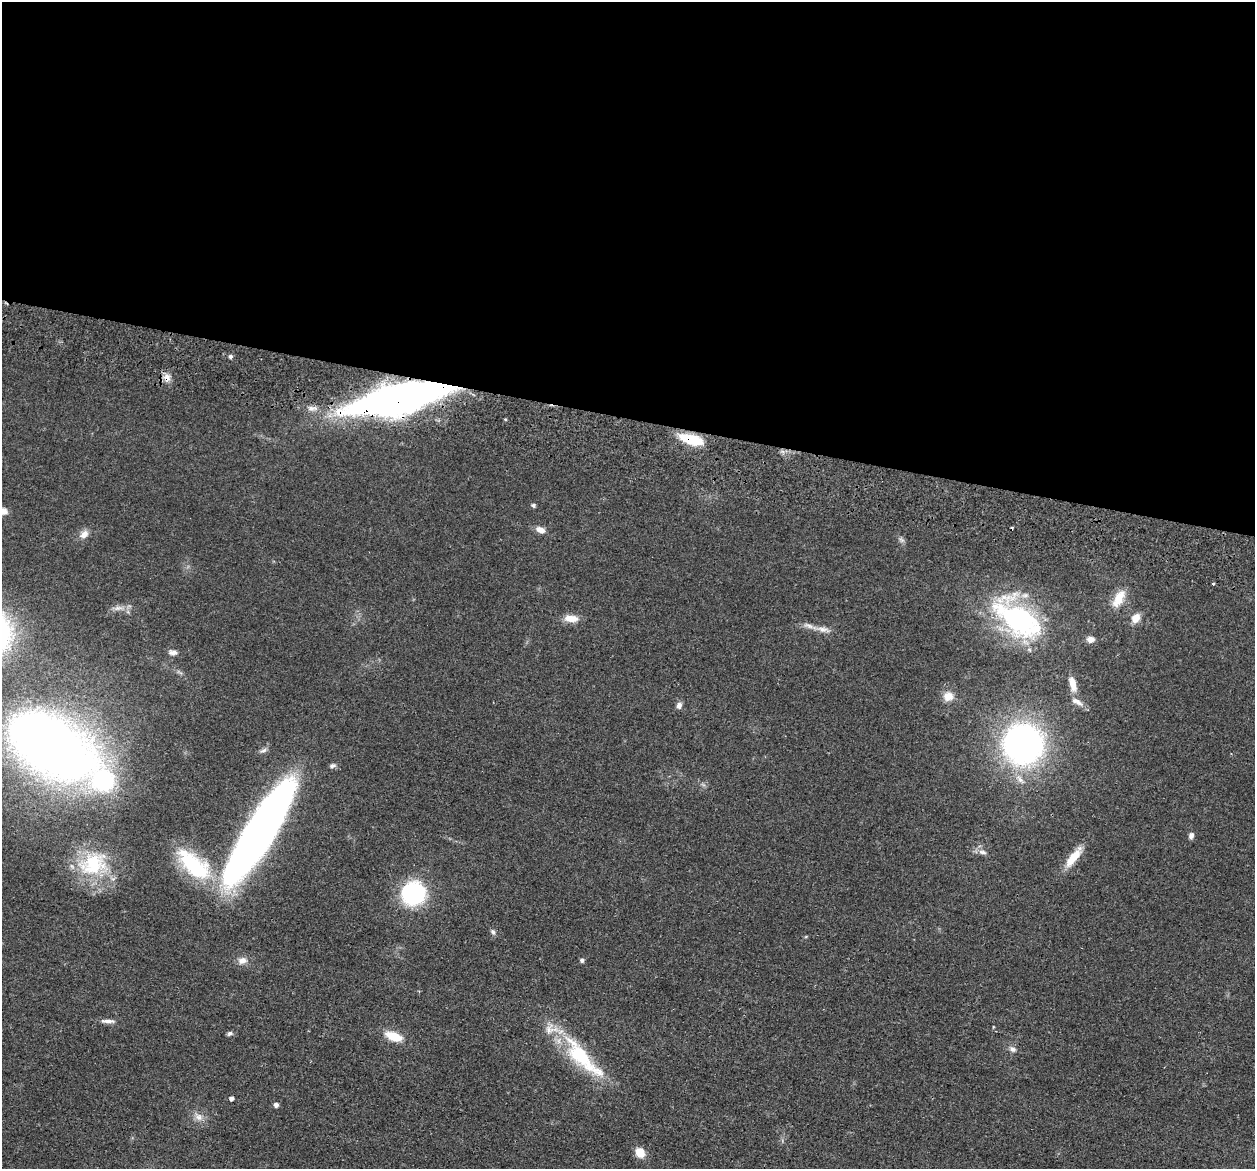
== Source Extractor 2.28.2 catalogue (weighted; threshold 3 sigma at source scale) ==
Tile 3 of 4 x 4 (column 3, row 1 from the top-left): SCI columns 2523-3775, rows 3801-4967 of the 5045 x 5146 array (HDU 1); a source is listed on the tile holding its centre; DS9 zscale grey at full resolution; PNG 1257 x 1171 px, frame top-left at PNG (2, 2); no overlay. Shown black and unused: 36% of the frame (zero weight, under 2 of 3 exposures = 3% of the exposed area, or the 3 px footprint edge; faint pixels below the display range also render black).
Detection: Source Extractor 2.28.2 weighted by HDU 2 'WHT'; one run over the whole footprint, this tile lists its part. Background 0.0513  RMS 0.0067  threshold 0.0299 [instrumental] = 3 sigma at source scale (4.5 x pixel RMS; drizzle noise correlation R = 1.50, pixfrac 1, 0.05/0.05 arcsec/px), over >= 5 px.
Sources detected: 49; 1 cosmic-ray / hot-pixel residue — not listed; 5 inside a brighter listed object's ellipse — not listed separately; the other 43 listed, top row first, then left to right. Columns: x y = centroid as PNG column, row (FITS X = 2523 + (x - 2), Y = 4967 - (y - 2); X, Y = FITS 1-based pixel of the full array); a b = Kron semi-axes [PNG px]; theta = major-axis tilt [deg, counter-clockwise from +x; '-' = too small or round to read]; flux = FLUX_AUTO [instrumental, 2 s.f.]
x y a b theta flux
230 356 5 5 - 1.4
167 378 11 8 -60 4.3
400 398 69 18 12 580
692 440 24 10 -16 22
533 505 6 5 - 1.1
540 530 10 6 -20 4.8
84 534 12 8 42 4.5
901 540 9 4 -31 1.5
1213 583 3 3 - 1.1
1118 599 25 11 61 11
118 608 13 6 8 3.6
571 618 18 9 -2 6.9
1136 618 12 9 53 6.1
1018 619 67 33 -38 100
823 629 19 7 -14 4.6
1090 639 8 6 -10 4
172 652 12 6 -2 2.7
1073 684 19 8 -78 7.3
948 696 12 11 - 6.2
679 705 8 6 72 2.6
1023 744 29 29 - 240
51 746 71 40 -30 670
263 750 11 4 23 1.8
333 766 9 6 18 1.7
259 832 94 21 58 530
1191 836 9 6 72 2.3
983 852 12 6 -11 2.8
1074 857 29 9 52 12
93 864 39 29 25 43
194 865 50 22 -43 55
413 893 19 19 - 71
493 932 8 5 -66 1.6
242 960 12 9 7 4.4
582 960 6 5 - 1.4
108 1021 20 5 -2 3.3
230 1033 7 5 29 1.6
394 1036 18 9 -19 14
1013 1049 9 6 -17 2.3
582 1057 71 19 -47 50
232 1098 4 4 - 2.6
276 1105 4 4 - 2.5
199 1117 11 8 -58 4.1
640 1152 10 8 -58 9.1
Overlapping masked pixels (flux is a lower limit): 3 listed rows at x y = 167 378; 400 398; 692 440